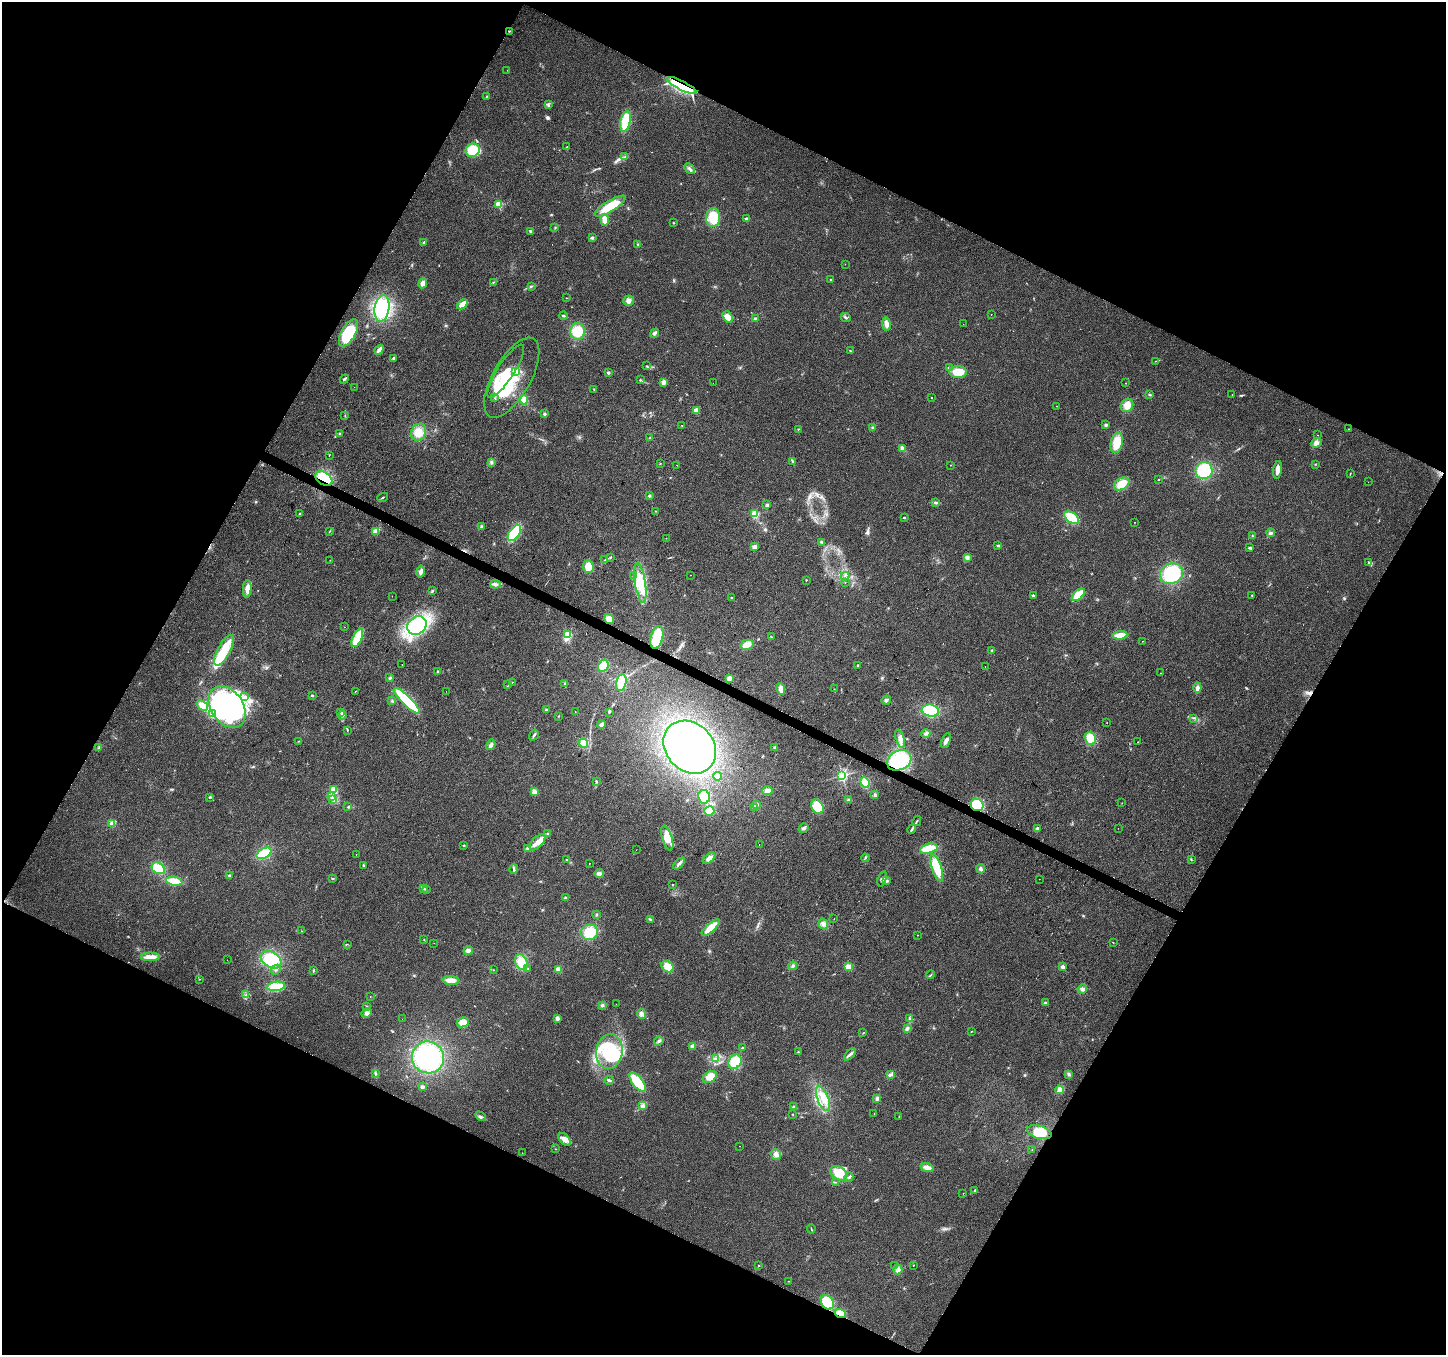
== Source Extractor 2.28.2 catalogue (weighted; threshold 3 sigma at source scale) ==
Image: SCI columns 8-5780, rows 266-5675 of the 5780 x 5874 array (HDU 1 of 3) = the unmasked area's bounding box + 8 px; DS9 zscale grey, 4 x 4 block average (1 PNG px = mean of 4 x 4 image px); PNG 1448 x 1357 px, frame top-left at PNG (2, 2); each listed source drawn as its Kron ellipse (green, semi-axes under 4 px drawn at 4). Shown black and unused: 46% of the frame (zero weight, under 2 of 3 exposures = <1% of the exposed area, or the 3 px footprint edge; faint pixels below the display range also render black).
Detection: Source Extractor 2.28.2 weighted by HDU 2 'WHT'. Background 0.0665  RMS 0.0074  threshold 0.0331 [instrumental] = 3 sigma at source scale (4.5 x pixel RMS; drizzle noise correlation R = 1.50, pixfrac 1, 0.0396/0.0396 arcsec/px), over >= 5 px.
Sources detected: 410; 1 too faint to see at this stretch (4 x 4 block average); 14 inside a brighter object's white glare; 9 cosmic-ray / hot-pixel residue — neither listed nor drawn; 9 coinciding with a brighter row at this scale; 29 inside a brighter listed object's ellipse — not listed separately; the other 348 listed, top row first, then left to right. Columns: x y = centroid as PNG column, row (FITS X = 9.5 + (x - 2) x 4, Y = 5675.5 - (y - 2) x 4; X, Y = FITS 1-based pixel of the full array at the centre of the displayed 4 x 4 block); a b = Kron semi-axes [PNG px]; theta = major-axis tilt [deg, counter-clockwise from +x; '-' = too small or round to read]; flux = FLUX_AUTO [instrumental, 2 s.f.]
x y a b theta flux
509 31 2 2 - 2.5
507 70 2 2 - 1.7
681 85 16 4 -27 70
487 97 2 2 - 4
548 105 3 2 - 3.9
625 121 10 5 78 130
567 147 2 2 - 3.4
473 150 7 6 - 96
625 156 2 2 - 2.4
690 169 6 2 -45 11
499 204 2 2 - 260
610 206 18 5 31 120
713 218 9 7 86 92
746 219 2 2 - 52
605 220 5 3 - 49
673 223 2 2 - 2.6
555 228 2 2 - 2.1
531 231 3 2 - 8.2
592 238 3 3 - 9.2
423 243 3 2 - 6.6
638 244 3 2 - 4.1
845 264 2 2 - 0.83
830 279 2 2 - 2.2
493 282 3 2 - 2
423 283 5 4 - 19
531 286 2 2 - 2.3
567 298 2 2 - 1.3
628 301 5 5 - 18
462 304 6 3 43 51
382 308 13 7 82 210
991 315 2 2 - 0.82
563 316 4 2 - 7.1
727 317 6 4 -52 36
846 317 5 2 - 6
755 318 2 2 - 3.3
886 324 7 3 -81 26
963 324 2 2 - 1.2
577 331 8 7 - 88
349 333 15 7 62 170
655 333 5 3 - 13
379 350 5 2 - 19
850 351 3 2 - 3.9
393 358 3 2 - 5.6
1156 361 2 2 - 1.1
646 366 2 2 - 2.3
949 368 3 3 - 6.8
506 371 31 8 57 110
515 371 3 2 - 7.8
958 372 8 6 -3 69
608 373 2 2 - 27
512 378 45 19 61 230
344 379 5 2 - 8.4
640 380 2 2 - 3.3
664 382 3 3 - 18
713 383 2 2 - 1.6
1126 383 2 2 - 1.6
354 387 2 2 - 2.4
594 389 2 2 - 1.7
1149 395 3 2 - 3.9
1232 395 2 2 - 0.84
495 398 3 2 - 3.2
931 398 2 2 - 2.2
524 400 4 3 - 50
1127 405 7 6 - 36
1057 406 2 2 - 1.3
696 411 4 3 - 29
544 414 3 3 - 5.5
345 415 2 2 - 1.6
1106 425 4 3 - 7.3
682 426 2 2 - 1.2
873 428 3 3 - 5.8
798 429 3 2 - 2.3
1348 429 2 2 - 3.1
419 432 9 7 65 46
339 434 2 2 - 2
1318 435 2 2 - 1.3
649 438 2 2 - 1.4
1117 443 10 6 77 79
1316 443 6 4 21 16
903 448 4 3 - 13
329 455 2 2 - 3.4
491 462 4 3 - 7.7
793 462 3 2 - 1.9
660 464 2 2 - 1.5
1315 464 2 2 - 1.6
677 465 2 2 - 0.99
950 465 2 2 - 0.91
1278 470 9 4 81 24
1204 471 8 8 - 160
1350 473 3 2 - 2
324 478 9 6 -32 110
1159 480 2 2 - 4.4
1368 482 2 2 - 1.1
1122 484 8 5 31 65
649 496 3 2 - 5
383 498 5 2 - 2.7
936 503 4 2 - 6.3
767 505 3 3 - 7.1
656 511 2 2 - 2.1
300 514 2 2 - 5
755 514 2 2 - 270
904 518 3 2 - 3.5
1072 518 8 5 -36 120
1135 522 2 2 - 1.2
481 526 3 2 - 5
330 531 2 2 - 2.2
376 531 4 3 - 41
514 533 9 5 56 140
1271 533 4 2 - 6.7
1252 536 3 2 - 3.4
666 538 2 2 - 1.1
821 542 4 2 - 4.9
998 545 3 2 - 6.1
754 547 2 2 - 100
1250 548 3 2 - 4.8
610 557 3 2 - 4.3
967 558 4 4 - 12
330 560 2 2 - 1.5
605 560 3 2 - 3.8
1368 562 4 2 - 4.8
588 567 6 5 - 43
421 572 6 3 77 18
1172 574 12 10 28 260
690 575 2 2 - 1.6
633 576 2 2 - 1.8
845 576 4 2 - 4.8
806 580 2 2 - 4.5
845 582 2 2 - 1.1
640 583 20 5 -81 84
495 584 5 3 - 9.7
247 589 9 4 85 26
433 591 2 2 - 3.4
1078 595 8 4 42 74
1252 595 2 2 - 2.4
392 596 2 2 - 0.89
1033 596 2 2 - 25
731 598 2 2 - 2.1
609 619 5 4 - 34
417 626 10 8 39 280
344 627 2 2 - 1.1
567 635 2 2 - 320
1120 635 7 3 8 55
657 637 12 6 75 110
771 637 2 2 - 1.6
357 638 10 4 65 130
1142 641 2 2 - 1
747 645 6 5 - 29
224 650 17 6 62 110
992 650 3 2 - 4
402 664 2 2 - 2.4
858 665 2 2 - 11
603 666 6 5 - 73
985 666 2 2 - 2.6
438 671 4 2 - 5.4
1160 673 2 2 - 1.5
390 678 3 3 - 5.6
729 678 3 3 - 20
512 682 2 2 - 1.4
621 683 8 5 76 84
565 684 3 2 - 5.4
508 685 3 2 - 3.1
1197 688 5 3 - 17
781 689 6 3 -81 36
834 689 2 2 - 1.6
355 691 2 2 - 1.6
446 691 2 2 - 0.85
312 695 2 2 - 17
245 696 3 3 - 8
886 700 4 3 - 10
392 701 2 2 - 3.4
407 701 18 4 -44 240
202 705 6 4 -42 42
227 707 23 16 -55 370
546 710 3 2 - 4.3
930 710 9 6 -9 150
341 712 4 2 - 6.1
575 712 2 2 - 1.7
609 712 3 2 - 4.5
212 714 3 2 - 6.2
342 715 4 2 - 6.7
559 716 2 2 - 1.6
1193 718 2 2 - 2.6
1107 723 2 2 - 10
601 725 4 4 - 10
347 730 3 2 - 2.9
926 733 4 3 - 8.6
534 735 6 2 58 8.9
1090 738 7 5 -73 71
900 739 9 2 -72 15
298 741 2 2 - 1.4
946 741 8 3 69 17
1138 742 2 2 - 1.2
584 743 5 4 - 58
491 745 5 3 - 15
99 747 3 2 - 3
690 747 29 23 -46 850
775 747 3 2 - 4.6
899 760 12 9 26 250
718 776 4 3 - 11
842 776 2 2 - 860
597 782 3 2 - 4.5
865 782 5 4 - 49
334 790 3 3 - 89
768 791 5 4 - 18
534 792 4 4 - 13
875 795 3 2 - 4.8
210 797 3 2 - 3.8
331 797 3 3 - 7.1
704 797 6 6 - 140
333 799 2 2 - 4.7
849 800 4 3 - 6.5
1122 803 2 2 - 1.3
756 804 3 2 - 6.3
977 805 6 6 - 160
348 807 3 2 - 3.5
755 807 3 2 - 5.2
817 807 8 5 -61 110
709 811 5 4 - 61
917 821 5 2 - 5.3
112 823 3 3 - 12
804 828 5 3 - 11
1118 828 2 2 - 0.68
912 829 5 2 - 7.5
1037 829 3 2 - 11
548 834 3 2 - 5.1
667 838 13 5 -72 91
537 842 10 5 46 33
463 845 2 2 - 2.7
759 845 2 2 - 0.96
527 848 3 2 - 7.2
929 849 9 5 16 78
636 850 2 2 - 2.3
264 853 8 5 30 94
356 854 2 2 - 1.8
709 858 7 4 42 19
865 858 4 2 - 4
1191 859 2 2 - 2.4
567 860 2 2 - 8.6
589 864 2 2 - 1.3
679 864 7 2 44 10
363 865 3 2 - 3.7
158 868 7 5 -34 94
937 868 14 5 -72 120
514 869 4 2 - 6.3
981 869 4 3 - 9.9
599 873 4 3 - 14
230 876 2 2 - 52
333 878 3 2 - 4.3
882 879 8 3 73 16
1039 879 2 2 - 1.1
174 881 8 4 -9 74
886 881 3 3 - 6.8
673 885 2 2 - 3.8
424 889 2 2 - 2
426 890 2 2 - 1.6
566 898 2 2 - 3.7
596 915 3 2 - 3
650 919 4 2 - 4.7
834 919 2 2 - 1
823 924 5 4 - 15
711 928 11 4 42 75
302 931 2 2 - 1.3
589 932 9 7 10 89
918 935 2 2 - 1.2
424 940 2 2 - 1.6
1113 942 2 2 - 1.3
434 943 2 2 - 0.8
347 944 2 2 - 1.4
468 951 5 4 - 15
150 957 9 3 1 37
227 960 2 2 - 0.75
271 960 11 7 -32 190
521 962 8 6 -64 57
793 966 4 3 - 12
668 967 7 5 -39 67
848 967 4 3 - 31
1063 967 3 3 - 9.9
528 969 3 2 - 4.1
559 969 2 2 - 180
276 970 5 2 - 7.3
313 970 2 2 - 2.6
494 970 2 2 - 1.6
931 975 4 2 - 3
200 979 2 2 - 1.1
451 980 8 4 -4 35
276 986 9 4 7 89
1082 989 5 3 - 11
246 995 3 2 - 2.6
370 997 2 2 - 2.1
1046 1003 2 2 - 40
616 1004 2 2 - 0.75
602 1005 3 3 - 9
366 1006 2 2 - 1.4
367 1013 5 4 - 14
641 1014 5 4 - 13
557 1018 4 3 - 11
909 1018 2 2 - 3.4
402 1019 2 2 - 0.65
463 1022 6 4 25 41
907 1029 4 3 - 8.3
971 1032 2 2 - 2.5
863 1033 2 2 - 2.2
659 1041 5 3 - 8.3
692 1046 4 3 - 13
742 1048 2 2 - 3
609 1051 17 13 82 270
798 1052 2 2 - 5.1
850 1054 7 2 45 13
428 1057 16 16 - 410
716 1059 2 2 - 2.7
735 1062 7 6 - 100
375 1073 2 2 - 3.1
1069 1074 4 3 - 7.3
891 1075 3 2 - 5.6
710 1077 7 5 32 39
609 1080 4 2 - 7
638 1082 11 5 -52 130
422 1087 3 3 - 9.2
1059 1090 4 3 - 28
823 1098 13 5 -68 51
877 1098 4 3 - 7.7
643 1106 4 3 - 14
794 1107 4 3 - 9.7
793 1114 2 2 - 2.4
874 1114 2 2 - 0.78
481 1116 6 2 -31 7.9
899 1117 3 2 - 2.4
1039 1132 12 6 -15 94
565 1139 7 4 -49 34
739 1146 2 2 - 1.1
555 1149 2 2 - 1.4
1032 1149 2 2 - 1.5
522 1153 2 2 - 1.2
776 1154 6 5 - 18
927 1168 7 4 -18 24
839 1173 9 6 -31 86
849 1177 5 3 - 9.9
835 1182 2 2 - 1.4
975 1190 3 2 - 3.2
963 1193 2 2 - 1.5
811 1229 5 2 - 2.7
895 1265 2 2 - 2.6
913 1265 2 2 - 5.3
759 1266 2 2 - 1.4
898 1269 5 4 - 19
788 1281 2 2 - 1.6
827 1302 7 6 - 140
840 1313 6 4 -17 34
Overlapping masked pixels (flux is a lower limit): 6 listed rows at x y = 681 85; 324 478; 899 760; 977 805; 827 1302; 840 1313
Diffuse or blended objects may show on this block-average render without a row.